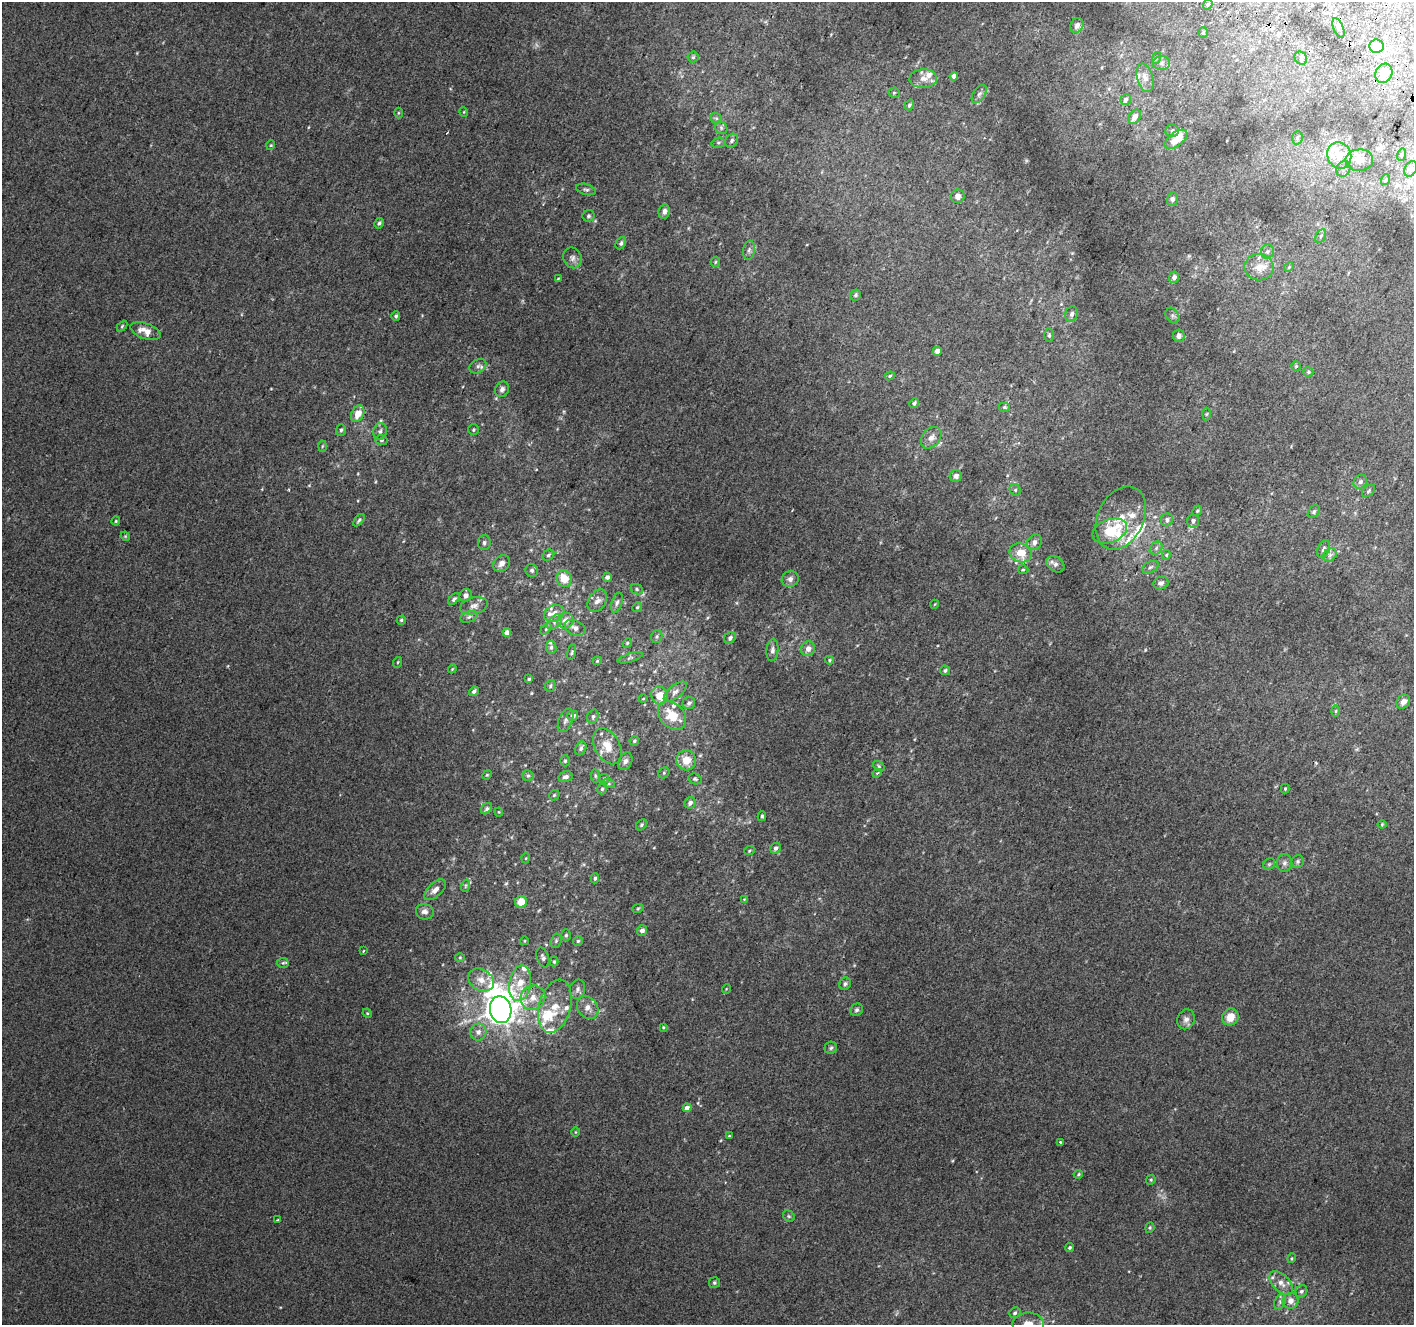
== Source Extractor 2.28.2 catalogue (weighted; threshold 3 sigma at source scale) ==
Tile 10 of 4 x 4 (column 2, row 3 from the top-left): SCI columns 1441-2852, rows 1635-2957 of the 5694 x 5850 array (HDU 1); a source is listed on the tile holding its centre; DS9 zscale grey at full resolution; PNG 1416 x 1327 px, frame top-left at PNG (2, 2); each listed source drawn as its Kron ellipse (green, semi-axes under 4 px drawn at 4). Shown black and unused: <1% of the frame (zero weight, under 2 of 3 exposures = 2% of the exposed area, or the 3 px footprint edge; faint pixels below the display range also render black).
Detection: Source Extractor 2.28.2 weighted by HDU 2 'WHT'; one run over the whole footprint, this tile lists its part. Background 0.012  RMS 0.0071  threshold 0.0317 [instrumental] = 3 sigma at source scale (4.5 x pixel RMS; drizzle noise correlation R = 1.50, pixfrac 1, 0.0396/0.0396 arcsec/px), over >= 5 px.
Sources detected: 252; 1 inside a brighter object's white glare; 2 cosmic-ray / hot-pixel residue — neither listed nor drawn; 21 inside a brighter listed object's ellipse — not listed separately; the other 228 listed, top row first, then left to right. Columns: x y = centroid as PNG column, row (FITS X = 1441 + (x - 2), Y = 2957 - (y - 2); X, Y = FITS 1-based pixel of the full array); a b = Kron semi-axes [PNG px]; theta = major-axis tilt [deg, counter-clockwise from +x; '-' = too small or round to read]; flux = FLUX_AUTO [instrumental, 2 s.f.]
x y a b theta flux
1208 4 5 4 - 1.3
1077 25 8 6 59 2.2
1339 28 10 5 -68 2.2
1203 33 5 4 - 0.93
1376 46 7 6 - 28
693 57 5 5 - 1.3
1156 58 6 4 72 0.94
1301 58 7 5 -50 1.7
1161 63 8 6 0 2.7
1384 73 10 8 66 8.2
954 76 4 4 - 5.3
1145 78 14 8 -74 5
923 79 14 9 2 5.9
894 93 5 5 - 1.1
979 94 10 6 57 2.1
1126 100 5 5 - 1.7
909 105 5 4 - 1.2
464 112 5 3 - 0.57
398 113 5 3 - 0.71
1135 117 8 5 56 4.1
716 118 6 4 -43 1.3
721 128 7 5 -47 1.6
1172 131 6 6 - 1.8
1297 138 6 5 - 1.3
1176 139 13 6 37 12
732 140 7 6 - 1.8
718 143 7 5 16 1.2
271 145 5 3 - 0.58
1339 155 13 11 -65 11
1401 155 6 4 73 0.94
1359 160 14 11 7 7.5
1343 169 8 6 60 2.4
1411 169 8 6 59 2.4
1385 180 5 3 - 0.72
586 189 10 5 -16 1.6
958 196 7 7 - 3.8
1172 199 7 5 73 2
664 211 7 6 - 2.7
588 216 6 6 - 1.3
379 223 5 4 - 1.2
1321 236 7 4 61 1.4
621 243 6 5 - 1.6
749 250 9 6 80 2.2
1267 252 7 6 - 1.8
572 258 10 9 - 3.1
715 262 5 4 - 0.92
1259 267 14 13 - 9
1289 267 5 4 - 0.83
1174 277 5 5 - 3
558 279 3 3 - 0.6
856 295 5 5 - 1.2
1072 314 8 6 72 2.1
396 316 5 4 - 1.4
1172 316 8 6 -56 1.9
122 326 6 4 46 0.82
146 331 16 7 -20 8.1
1049 335 7 5 -90 1.2
1179 336 6 6 - 3.1
937 351 4 4 - 4.6
478 366 9 6 30 2.2
1296 366 5 4 - 0.88
1308 372 5 5 - 1.1
890 376 5 4 - 0.89
502 389 8 6 62 2.7
914 403 5 4 - 1.5
1005 407 6 5 - 1.1
358 414 9 6 63 8.3
1206 414 6 4 88 0.95
341 430 6 4 72 1.4
473 430 5 5 - 1
380 431 8 6 76 2.3
931 438 12 8 51 4.1
381 440 6 5 - 1.3
322 446 5 3 - 0.79
956 476 6 5 - 3.2
1360 482 7 6 - 2.1
1015 490 6 5 - 1.2
1368 491 7 5 42 1.3
1197 511 5 4 - 0.96
1314 512 7 5 49 1.4
1121 518 33 23 64 20
359 520 7 4 50 1.2
1167 520 6 6 - 2.1
116 521 4 4 - 0.76
1193 521 6 6 - 2.2
1110 531 18 11 20 22
125 536 5 4 - 0.71
1034 542 8 7 - 3.1
484 543 7 6 - 1.8
1156 548 7 5 48 1.8
1324 549 9 5 67 2.1
1021 553 11 9 -20 12
548 555 6 5 - 1.3
1166 555 4 4 - 0.8
1330 555 7 6 - 2.1
501 563 9 7 41 3.5
1055 564 10 7 -35 2.9
1150 567 9 5 27 1.7
532 570 6 6 - 1.6
1023 570 5 3 - 0.7
607 577 4 4 - 2.7
564 579 8 7 - 12
790 579 8 7 - 3
1161 583 7 6 - 2.7
637 589 6 5 - 1.2
466 595 6 6 - 2.7
454 599 7 4 45 1.6
597 601 12 8 56 3.9
617 603 10 5 74 2
935 604 4 3 - 0.49
474 606 14 8 13 4.6
637 607 5 4 - 0.95
554 613 10 8 26 5.4
469 617 9 5 22 1.9
401 620 4 4 - 0.94
566 621 8 7 - 5.6
555 622 9 5 45 2.2
575 628 11 7 -24 4.2
546 629 6 4 46 1
507 632 4 4 - 4.1
657 637 6 5 - 1.4
730 638 6 5 - 2.2
627 643 5 4 - 0.85
551 647 6 5 - 1.5
808 649 7 7 - 4.2
772 650 11 6 84 2.7
572 652 8 4 77 0.99
630 658 13 4 17 1.5
829 660 4 4 - 0.82
597 661 4 3 - 0.65
398 662 5 3 - 0.68
452 669 4 3 - 0.6
945 670 5 4 - 1.3
529 679 4 4 - 1.1
550 686 6 5 - 1.1
474 691 5 4 - 1.7
675 692 14 6 40 3.3
659 696 9 8 - 8.6
643 699 4 2 - 0.5
1403 702 7 6 - 3.8
689 703 6 6 - 1.9
1336 711 6 4 89 0.87
573 716 5 5 - 3.4
593 716 7 5 73 1.5
672 716 16 12 -48 14
565 720 12 6 67 2.6
634 741 5 4 - 1.1
607 746 19 12 -62 11
581 748 7 5 64 1.9
686 760 10 10 - 10
565 761 5 4 - 1
625 761 9 6 64 2.8
879 766 6 4 -37 1
664 773 6 5 - 1
877 773 4 3 - 0.9
487 775 5 4 - 0.8
528 776 6 5 - 1.3
595 776 7 3 -82 0.89
565 777 7 5 15 2.5
604 779 5 4 - 0.79
695 779 7 5 -16 1.4
609 784 6 4 -18 0.97
602 789 5 5 - 1.1
1285 789 5 4 - 0.7
554 795 6 4 45 0.91
690 803 6 5 - 2.6
487 809 6 5 - 1.4
499 812 4 4 - 0.62
762 816 5 3 - 1.2
1382 824 4 4 - 0.67
642 825 6 4 43 1.1
776 848 6 5 - 2.2
749 851 5 4 - 0.87
526 858 5 3 - 0.62
1298 861 6 6 - 1.4
1284 863 9 7 86 2.5
1269 864 6 5 - 1.2
595 878 5 4 - 1.3
465 886 6 4 71 1
435 890 13 6 43 4.3
744 899 4 4 - 0.54
521 902 6 6 - 10
638 908 5 3 - 0.76
425 912 9 7 -18 3
642 931 5 5 - 2.9
566 935 6 5 - 1.1
524 941 4 3 - 0.54
556 941 7 5 71 1.4
578 941 5 5 - 1.1
363 951 3 2 - 0.63
460 957 5 3 - 0.65
543 957 10 5 -70 2.2
554 962 5 4 - 0.85
283 963 6 5 - 1
481 980 13 10 -33 7
520 983 18 10 79 12
845 984 6 5 - 1.7
577 989 10 7 75 2.8
726 989 5 3 - 0.51
533 998 13 12 - 8
555 1006 27 16 74 16
588 1008 12 10 -56 5.3
501 1010 13 10 -79 1100
857 1010 6 6 - 1.5
367 1013 5 4 - 0.74
1230 1017 9 8 - 9
1186 1019 10 8 66 3.3
663 1027 4 3 - 0.65
478 1032 8 8 - 3.9
831 1048 6 6 - 1.5
687 1108 4 4 - 4.3
575 1132 5 3 - 0.66
729 1136 4 4 - 0.79
1061 1142 3 3 - 4.4
1078 1174 5 4 - 0.79
1151 1180 5 4 - 0.82
789 1216 6 5 - 1.1
277 1220 3 2 - 0.96
1150 1228 5 4 - 0.87
1070 1247 4 4 - 1.1
1292 1258 5 3 - 0.73
714 1283 5 5 - 1.1
1281 1283 14 8 -45 5.9
1301 1291 6 5 - 1.6
1280 1301 8 5 64 1.7
1290 1301 8 8 - 4.4
1015 1313 6 5 - 1.5
1028 1324 15 11 0 8.7
Isophote crosses this tile's border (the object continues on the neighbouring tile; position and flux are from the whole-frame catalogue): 1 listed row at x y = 1028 1324